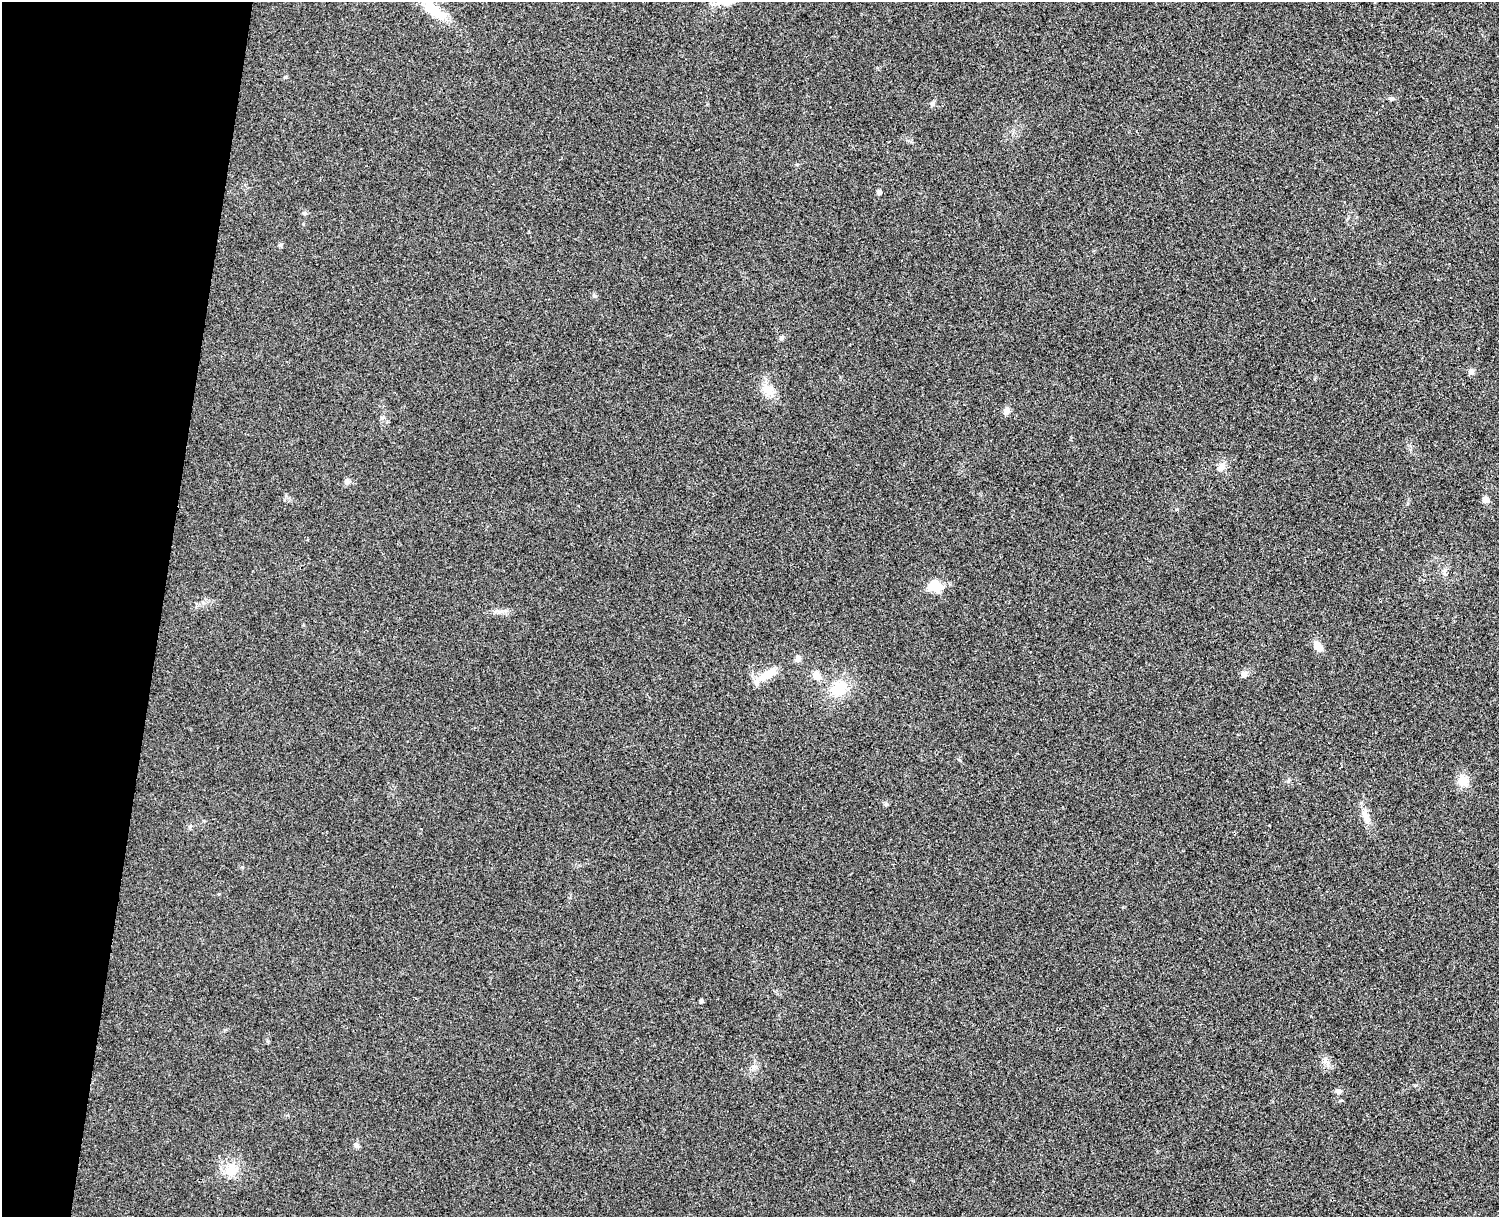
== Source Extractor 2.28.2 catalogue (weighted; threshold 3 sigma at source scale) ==
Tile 7 of 3 x 4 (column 1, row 3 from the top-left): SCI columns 174-1670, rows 1233-2447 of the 4954 x 4892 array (HDU 1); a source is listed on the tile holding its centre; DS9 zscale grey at full resolution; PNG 1501 x 1219 px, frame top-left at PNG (2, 2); no overlay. Shown black and unused: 11% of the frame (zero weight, under 3 of 4 exposures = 6% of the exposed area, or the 3 px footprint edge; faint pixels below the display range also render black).
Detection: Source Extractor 2.28.2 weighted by HDU 2 'WHT'; one run over the whole footprint, this tile lists its part. Background 0.0219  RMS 0.0062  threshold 0.0281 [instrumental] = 3 sigma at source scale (4.5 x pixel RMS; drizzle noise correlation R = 1.50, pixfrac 1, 0.05/0.05 arcsec/px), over >= 5 px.
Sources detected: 29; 1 inside a brighter listed object's ellipse — not listed separately; the other 28 listed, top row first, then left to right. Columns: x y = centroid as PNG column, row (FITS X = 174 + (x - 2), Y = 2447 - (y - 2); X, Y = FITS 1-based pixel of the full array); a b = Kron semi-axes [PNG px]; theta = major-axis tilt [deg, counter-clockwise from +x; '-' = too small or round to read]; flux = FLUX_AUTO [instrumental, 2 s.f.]
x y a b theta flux
433 9 31 14 -37 15
1392 99 7 5 3 1.1
932 104 6 5 - 1.2
879 192 4 4 - 2.3
594 296 6 4 17 0.82
781 338 8 5 7 1.2
1471 372 8 7 - 2
767 390 19 12 -44 7.9
1006 411 10 7 69 2.8
1221 467 12 8 40 3.6
347 481 7 6 - 2.1
1485 500 5 5 - 4.7
1445 570 5 5 - 1.3
937 585 21 13 -53 8.2
1318 646 12 8 -49 5.8
798 659 8 7 - 2.2
1244 673 9 7 1 2.2
767 675 27 10 32 11
816 676 11 9 -53 4.4
839 688 20 15 24 16
1463 780 15 11 -18 6.3
886 804 5 5 - 0.9
1366 817 16 8 -64 5.2
190 827 6 5 - 1
701 1001 4 4 - 1.3
1338 1091 8 5 0 1.6
356 1145 8 5 -37 1.3
231 1170 18 16 23 11
Unlisted compact peaks at least as high as the median listed source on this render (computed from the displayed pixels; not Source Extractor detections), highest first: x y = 280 245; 304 213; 242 867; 382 418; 285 77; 286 496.